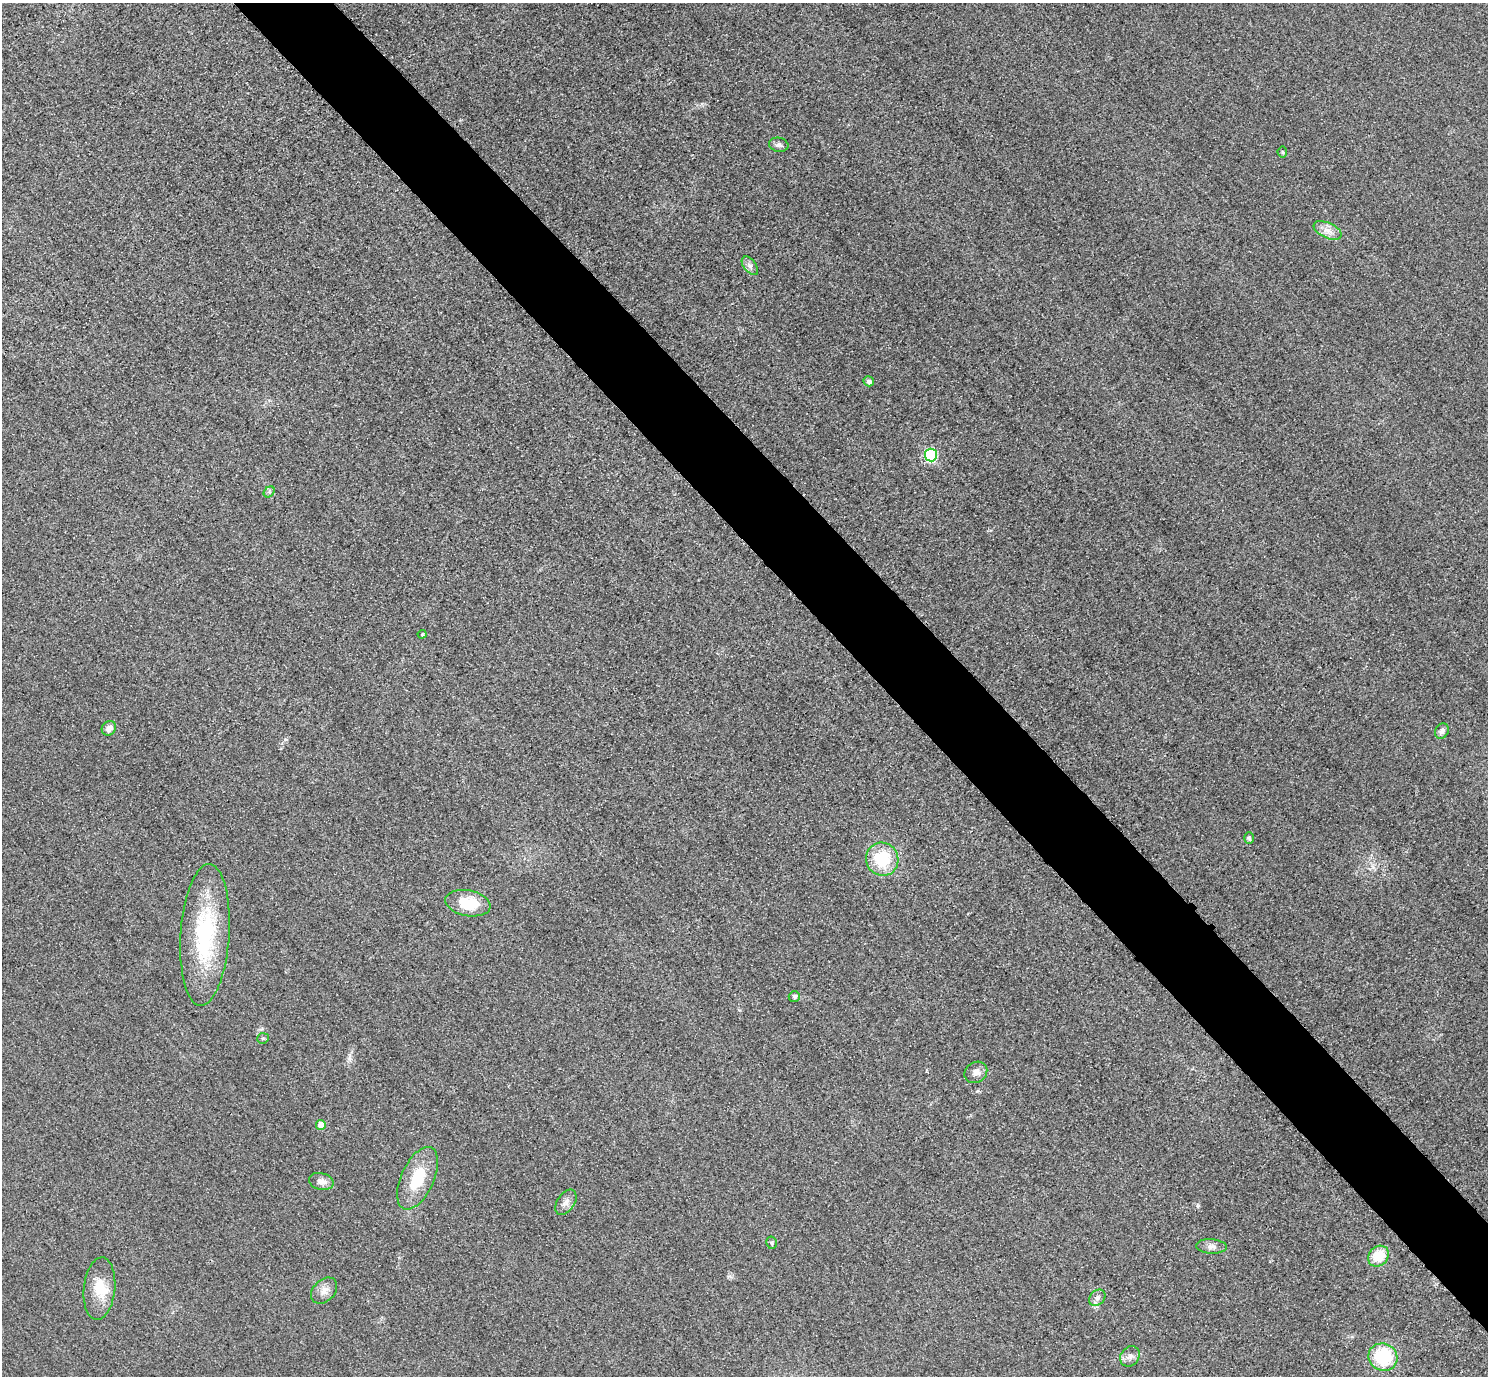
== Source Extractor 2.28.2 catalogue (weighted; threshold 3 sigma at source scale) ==
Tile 6 of 4 x 4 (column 2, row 2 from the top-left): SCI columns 1518-3003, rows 2930-4303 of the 6005 x 6003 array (HDU 1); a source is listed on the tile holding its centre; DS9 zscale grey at full resolution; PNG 1490 x 1378 px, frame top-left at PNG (2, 3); each listed source drawn as its Kron ellipse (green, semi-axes under 4 px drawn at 4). Shown black and unused: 6% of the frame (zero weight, under 3 of 4 exposures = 3% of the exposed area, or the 3 px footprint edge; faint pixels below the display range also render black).
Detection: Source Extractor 2.28.2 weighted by HDU 2 'WHT'; one run over the whole footprint, this tile lists its part. Background 0.052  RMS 0.016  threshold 0.0723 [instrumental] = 3 sigma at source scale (4.5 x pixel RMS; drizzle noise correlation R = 1.50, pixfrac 1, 0.05/0.05 arcsec/px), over >= 5 px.
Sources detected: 30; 1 inside a brighter listed object's ellipse — not listed separately; the other 29 listed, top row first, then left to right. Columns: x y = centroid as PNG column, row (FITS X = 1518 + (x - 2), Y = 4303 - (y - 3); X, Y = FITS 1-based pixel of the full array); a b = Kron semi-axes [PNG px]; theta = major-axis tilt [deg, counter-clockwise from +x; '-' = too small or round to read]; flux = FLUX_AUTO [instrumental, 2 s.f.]
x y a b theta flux
779 145 10 7 -9 5.5
1282 152 5 5 - 2.1
1327 230 15 7 -24 13
750 266 11 6 -51 6.3
869 381 5 5 - 6.2
931 455 6 6 - 200
269 492 6 5 - 2.7
422 634 4 4 - 1.8
109 728 7 6 - 11
1442 731 8 6 53 5.9
1249 838 5 5 - 2.9
882 859 17 16 - 70
468 903 23 13 -11 50
205 935 71 24 86 170
794 996 5 5 - 4.4
263 1038 6 5 - 2.6
976 1072 12 10 35 9.5
321 1125 5 5 - 24
418 1178 33 16 66 60
321 1181 12 8 -12 11
566 1202 14 8 56 9.7
771 1243 6 5 - 3.1
1211 1246 15 7 -3 8.4
1379 1256 11 9 47 42
99 1289 31 15 84 39
324 1291 15 10 46 13
1097 1298 9 7 45 6.9
1130 1356 11 9 49 8.5
1383 1357 15 13 -27 92